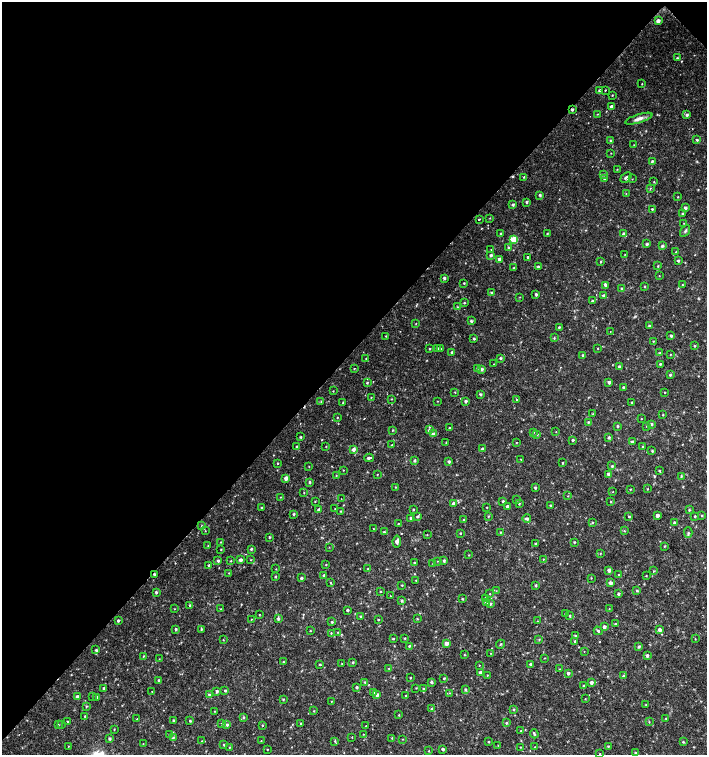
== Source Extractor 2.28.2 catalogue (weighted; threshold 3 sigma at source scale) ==
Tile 2 of 4 x 4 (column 2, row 1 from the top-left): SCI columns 1636-3045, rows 4520-6025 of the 6025 x 6032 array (HDU 1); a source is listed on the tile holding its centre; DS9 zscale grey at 2 x 2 block average (1 PNG px = mean of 2 x 2 image px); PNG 709 x 757 px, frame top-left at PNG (2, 2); each listed source drawn as its Kron ellipse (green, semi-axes under 4 px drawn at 4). Shown black and unused: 47% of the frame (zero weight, under 2 of 3 exposures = <1% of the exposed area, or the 3 px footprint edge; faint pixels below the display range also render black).
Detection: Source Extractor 2.28.2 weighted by HDU 2 'WHT'; one run over the whole footprint, this tile lists its part. Background 0.0179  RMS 0.0031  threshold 0.0141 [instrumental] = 3 sigma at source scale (4.5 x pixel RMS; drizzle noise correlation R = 1.50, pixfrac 1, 0.0396/0.0396 arcsec/px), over >= 5 px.
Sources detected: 391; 2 cosmic-ray / hot-pixel residue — neither listed nor drawn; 3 inside a brighter listed object's ellipse — not listed separately; the other 386 listed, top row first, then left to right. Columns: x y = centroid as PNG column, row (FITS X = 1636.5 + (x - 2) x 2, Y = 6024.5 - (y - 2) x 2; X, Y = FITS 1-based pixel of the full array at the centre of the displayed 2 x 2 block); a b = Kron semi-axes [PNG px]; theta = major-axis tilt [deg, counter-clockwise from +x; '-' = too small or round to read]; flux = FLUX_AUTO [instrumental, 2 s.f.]
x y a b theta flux
658 21 4 4 - 2.2
677 58 4 3 - 0.76
642 84 2 2 - 0.34
599 90 3 2 - 1.1
605 90 2 2 - 0.56
612 95 3 2 - 0.44
611 106 4 3 - 2.2
572 110 3 2 - 1.1
597 114 3 2 - 0.33
687 115 4 3 - 1.2
639 119 14 4 17 3.4
697 140 3 3 - 0.93
610 141 3 2 - 0.74
634 145 2 2 - 0.35
611 153 2 2 - 0.32
652 161 3 2 - 0.9
617 169 3 2 - 0.34
603 174 3 3 - 0.8
524 177 3 2 - 0.53
626 177 6 3 42 1.7
604 178 3 3 - 1.6
632 179 2 2 - 0.27
654 182 3 2 - 0.38
650 188 4 2 - 0.55
626 193 2 2 - 0.3
540 195 3 2 - 1
678 197 3 2 - 0.39
526 202 3 3 - 0.82
513 205 3 3 - 1.1
685 208 3 3 - 1.4
652 209 2 2 - 0.6
682 214 3 3 - 0.84
490 218 3 2 - 0.34
479 219 2 2 - 1
684 223 2 2 - 0.32
685 231 6 3 59 0.98
501 234 3 3 - 0.7
547 234 3 2 - 0.52
623 234 3 3 - 1.2
514 240 4 3 - 16
647 244 3 2 - 1
662 246 4 3 - 1.1
509 248 3 3 - 1
491 250 3 2 - 0.51
676 252 2 2 - 0.55
625 254 2 2 - 0.28
491 255 3 3 - 1.4
528 257 3 2 - 0.74
499 259 3 3 - 2.3
601 261 3 2 - 0.58
678 261 3 3 - 0.88
538 266 3 3 - 0.84
658 266 3 2 - 0.52
514 268 3 3 - 0.72
659 276 3 2 - 0.25
444 278 3 2 - 1.3
464 283 2 2 - 0.53
606 285 4 3 - 1.8
682 285 2 2 - 0.38
645 286 3 2 - 0.46
622 288 4 3 - 0.79
492 292 3 3 - 0.78
536 294 3 2 - 0.99
603 296 4 3 - 1.1
520 297 3 2 - 0.36
593 301 3 3 - 1.2
464 303 2 2 - 0.59
457 307 3 3 - 0.63
471 321 3 2 - 1.1
416 323 2 2 - 0.34
649 326 3 3 - 0.88
559 327 2 2 - 0.72
610 331 2 2 - 0.27
386 336 3 2 - 0.47
671 336 2 2 - 1
554 338 3 3 - 0.59
474 339 3 2 - 0.74
653 341 3 2 - 0.34
695 346 3 2 - 0.57
437 348 3 3 - 0.93
598 348 2 2 - 0.38
429 349 3 2 - 0.52
441 349 2 2 - 0.47
452 352 3 3 - 1.1
659 353 3 2 - 0.56
671 354 3 2 - 0.32
583 355 3 3 - 0.96
366 358 3 2 - 0.45
500 358 3 3 - 0.9
494 364 2 2 - 0.26
660 364 3 2 - 0.82
620 367 4 3 - 1.5
354 368 3 2 - 0.35
477 368 3 2 - 0.64
481 369 4 3 - 1.4
670 375 3 3 - 0.8
609 382 3 3 - 1.4
367 383 3 3 - 0.78
624 388 3 3 - 1.1
333 391 3 2 - 0.33
455 392 2 2 - 0.38
665 392 2 2 - 0.47
480 394 3 3 - 0.95
371 397 2 2 - 0.32
391 399 3 2 - 0.36
517 400 3 3 - 0.56
437 401 2 2 - 0.3
466 401 3 3 - 1.1
321 402 3 3 - 0.61
343 402 2 2 - 0.54
632 402 2 2 - 0.51
593 414 3 2 - 0.39
663 415 2 2 - 0.44
337 418 3 2 - 0.45
641 419 2 2 - 0.27
588 422 3 3 - 0.65
651 424 3 3 - 0.94
618 426 3 2 - 0.79
646 426 2 2 - 0.31
450 428 2 2 - 0.64
392 430 3 2 - 0.43
429 430 4 3 - 1.6
533 432 3 2 - 0.38
556 432 2 2 - 0.27
433 434 3 3 - 1.3
537 434 3 2 - 0.66
301 437 3 3 - 0.79
609 437 3 3 - 1.2
573 440 2 2 - 1
446 442 2 2 - 0.36
632 442 3 3 - 1.1
516 443 2 2 - 0.31
392 445 2 2 - 0.36
326 446 3 2 - 0.35
297 447 3 2 - 0.62
643 447 3 2 - 0.84
353 449 3 3 - 2.5
482 449 3 3 - 1.9
652 451 3 3 - 0.71
369 458 5 3 - 1.7
521 459 2 2 - 0.34
415 460 3 3 - 1.2
449 461 3 3 - 1.3
278 463 3 2 - 0.47
562 463 3 2 - 0.65
309 466 3 2 - 0.36
612 466 3 3 - 0.9
343 470 2 2 - 0.37
659 471 2 2 - 0.54
377 474 2 2 - 0.35
608 474 3 3 - 2.3
336 475 2 2 - 0.37
681 476 3 2 - 0.62
286 478 4 3 - 2.9
310 482 3 3 - 0.95
395 487 2 2 - 0.37
535 488 3 2 - 0.98
630 489 3 2 - 0.43
648 489 2 2 - 0.38
304 492 3 2 - 0.39
613 492 2 2 - 0.31
568 496 2 2 - 0.35
280 497 3 2 - 0.31
341 499 2 2 - 0.28
517 500 2 2 - 0.36
315 501 3 2 - 0.38
503 501 3 2 - 0.75
611 501 3 2 - 0.38
519 503 2 2 - 0.73
453 504 3 3 - 2.7
550 505 3 2 - 0.75
507 506 3 2 - 1
487 507 2 2 - 0.35
262 508 2 2 - 0.93
335 509 2 2 - 0.35
413 509 2 2 - 0.66
319 510 3 3 - 2.3
689 510 3 3 - 0.61
341 511 3 2 - 0.47
293 514 3 3 - 0.86
657 515 3 3 - 2.2
702 515 3 2 - 0.5
418 516 4 3 - 1.3
488 516 2 2 - 0.55
629 516 2 2 - 0.72
695 516 3 2 - 0.68
411 518 3 3 - 1.3
527 518 4 3 - 1.4
464 520 2 2 - 0.88
592 522 3 2 - 0.65
674 522 3 3 - 0.79
398 523 3 2 - 0.39
202 526 3 2 - 0.43
373 529 2 2 - 0.29
205 531 2 2 - 0.34
624 531 3 2 - 0.43
384 532 3 2 - 0.79
500 532 2 2 - 0.38
460 533 2 2 - 0.58
688 533 5 3 - 1
427 535 3 2 - 0.43
269 537 2 2 - 0.65
221 542 3 2 - 0.45
397 542 6 3 81 2.3
574 542 3 2 - 0.69
535 544 2 2 - 0.93
208 546 2 2 - 0.36
664 546 3 2 - 0.52
329 547 2 2 - 0.25
221 549 3 2 - 0.41
251 549 3 3 - 0.86
600 554 3 2 - 0.42
469 555 2 2 - 0.36
543 559 2 2 - 0.34
240 560 3 3 - 2
250 560 3 2 - 0.28
218 561 3 3 - 1
231 561 2 2 - 0.49
437 561 3 2 - 0.28
444 561 3 3 - 1.1
414 563 3 2 - 0.79
433 564 3 2 - 0.5
209 565 2 2 - 0.94
326 565 3 2 - 0.39
276 569 2 2 - 0.34
368 569 3 3 - 0.76
609 570 3 3 - 2.1
654 571 3 2 - 0.5
229 573 2 2 - 0.32
154 574 3 2 - 0.92
324 575 3 3 - 1.1
619 575 2 2 - 0.48
646 576 2 2 - 0.38
275 577 3 2 - 0.67
301 578 3 2 - 1.1
591 578 3 2 - 0.33
416 580 2 2 - 0.34
330 583 3 2 - 0.46
611 583 3 3 - 2.6
402 585 2 2 - 0.51
536 585 3 2 - 0.87
496 591 3 2 - 0.26
637 591 3 2 - 0.75
156 592 3 2 - 1
380 592 2 2 - 0.41
490 594 2 2 - 0.35
618 594 3 3 - 0.94
390 596 2 2 - 0.4
486 598 3 3 - 1.3
462 599 3 2 - 0.64
402 601 3 2 - 1.1
486 602 4 4 - 2.4
490 604 4 3 - 1
190 605 3 2 - 0.69
175 609 2 2 - 0.26
221 609 3 2 - 0.42
609 609 2 2 - 0.35
347 610 2 2 - 1.1
260 614 3 2 - 0.33
566 614 3 2 - 1.7
361 616 3 3 - 0.94
570 616 2 2 - 1.8
251 619 2 2 - 0.37
278 619 3 3 - 1.1
417 619 3 3 - 0.59
118 620 3 2 - 1.1
378 620 3 2 - 0.46
537 621 2 2 - 0.28
332 622 3 3 - 0.81
615 624 2 2 - 0.78
604 627 3 2 - 2
176 629 3 3 - 0.93
201 629 3 2 - 0.77
659 630 4 3 - 1.9
310 631 2 2 - 0.48
598 631 4 3 - 0.97
338 632 3 2 - 0.46
331 633 2 2 - 0.47
576 636 3 3 - 0.92
405 638 3 2 - 0.62
393 639 2 2 - 0.73
539 639 3 3 - 0.51
695 639 3 2 - 0.32
223 640 2 2 - 0.41
575 641 3 3 - 0.63
446 643 3 3 - 3.3
500 644 4 2 - 0.58
409 646 3 3 - 0.78
639 646 3 3 - 0.96
96 650 3 2 - 0.94
584 651 2 2 - 0.22
490 653 3 2 - 0.32
464 655 3 2 - 0.49
647 655 3 3 - 1.3
143 656 3 2 - 0.44
544 658 3 2 - 0.32
159 659 2 2 - 0.28
283 662 3 3 - 0.57
353 662 3 2 - 0.72
342 663 3 2 - 0.31
320 664 2 2 - 0.58
531 664 3 2 - 1.3
479 665 2 2 - 0.35
389 668 2 2 - 0.35
560 669 2 2 - 0.28
480 672 3 3 - 1.6
568 673 3 3 - 1.4
487 675 3 2 - 0.41
623 676 3 3 - 1.1
410 677 2 2 - 0.59
444 678 3 2 - 0.63
159 680 3 3 - 0.71
365 682 3 2 - 0.68
431 682 3 3 - 1.1
591 682 3 3 - 2.5
584 686 3 2 - 0.8
357 687 3 2 - 0.89
104 688 3 2 - 0.9
416 688 3 2 - 0.38
423 689 3 2 - 0.61
465 689 4 3 - 0.99
152 691 2 2 - 0.29
217 691 3 3 - 1.1
225 691 2 2 - 0.83
373 692 3 3 - 1.3
450 693 3 2 - 0.38
209 695 3 3 - 0.68
377 695 3 3 - 2
406 695 3 2 - 0.53
93 696 3 3 - 0.63
77 697 3 2 - 3.3
97 697 3 3 - 1.2
283 699 3 2 - 0.64
585 699 2 2 - 0.31
331 701 3 2 - 0.4
646 705 2 2 - 0.46
86 706 3 3 - 0.57
431 709 4 3 - 0.82
514 709 3 2 - 0.71
215 711 2 2 - 0.33
314 711 3 2 - 0.43
399 715 2 2 - 0.47
85 716 3 2 - 0.58
244 717 3 3 - 0.74
666 718 3 2 - 0.42
137 719 2 2 - 0.4
190 720 3 2 - 0.6
173 721 2 2 - 1.1
68 722 2 2 - 0.59
649 722 3 2 - 0.34
301 723 2 2 - 0.59
506 723 3 2 - 0.77
221 724 3 2 - 0.42
58 725 2 2 - 0.48
61 725 2 2 - 0.32
227 725 3 3 - 1.1
262 725 3 2 - 0.49
366 726 2 2 - 0.36
114 729 2 2 - 0.41
521 731 2 2 - 0.47
363 734 2 2 - 0.33
534 734 4 2 - 1
169 735 3 2 - 0.56
352 737 2 2 - 0.32
173 738 3 3 - 0.82
392 738 3 2 - 0.47
109 739 3 2 - 1.1
402 739 2 2 - 0.39
202 741 2 2 - 0.38
261 741 3 2 - 0.3
335 741 4 3 - 0.65
488 742 2 2 - 0.57
683 742 3 3 - 0.65
143 744 2 2 - 0.29
224 745 3 2 - 0.75
498 745 3 2 - 0.31
68 746 2 2 - 0.29
608 746 2 2 - 0.59
229 747 2 2 - 0.41
520 747 3 2 - 0.49
535 747 3 2 - 0.28
267 749 2 2 - 0.37
443 749 3 2 - 1.3
429 751 3 2 - 0.39
635 752 3 2 - 0.57
600 754 2 2 - 0.34
Overlapping masked pixels (flux is a lower limit): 2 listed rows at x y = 572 110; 154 574
Diffuse or blended objects may show on this block-average render without a row.